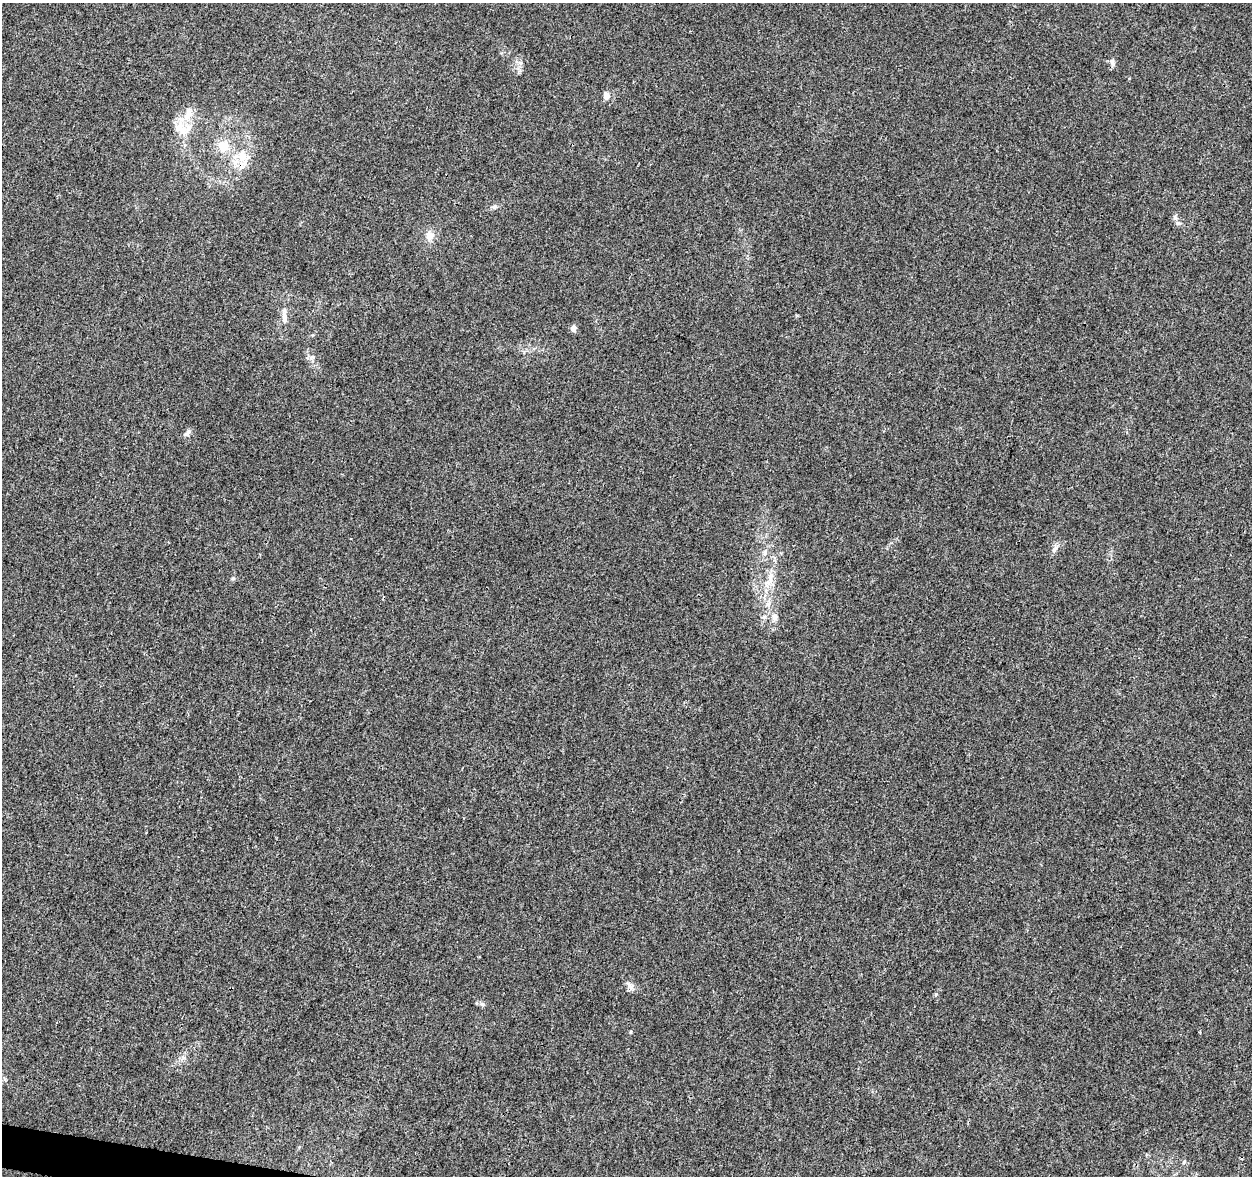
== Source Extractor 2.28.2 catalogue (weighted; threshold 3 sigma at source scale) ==
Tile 7 of 4 x 4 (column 3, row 2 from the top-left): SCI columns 2503-3752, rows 2574-3747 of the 5013 x 5207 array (HDU 1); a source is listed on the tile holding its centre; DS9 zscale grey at full resolution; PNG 1254 x 1178 px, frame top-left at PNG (2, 3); no overlay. Shown black and unused: <1% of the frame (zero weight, under 3 of 4 exposures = <1% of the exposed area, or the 3 px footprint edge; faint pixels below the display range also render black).
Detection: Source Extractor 2.28.2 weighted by HDU 2 'WHT'; one run over the whole footprint, this tile lists its part. Background 0.00629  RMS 0.0027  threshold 0.0124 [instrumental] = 3 sigma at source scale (4.5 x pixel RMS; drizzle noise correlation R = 1.50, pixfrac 1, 0.0396/0.0396 arcsec/px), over >= 5 px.
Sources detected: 24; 3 inside a brighter listed object's ellipse — not listed separately; the other 21 listed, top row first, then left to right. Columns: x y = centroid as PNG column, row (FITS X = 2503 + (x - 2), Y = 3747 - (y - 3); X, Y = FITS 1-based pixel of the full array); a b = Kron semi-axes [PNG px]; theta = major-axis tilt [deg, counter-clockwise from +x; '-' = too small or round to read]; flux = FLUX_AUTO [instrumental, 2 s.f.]
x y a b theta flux
1112 62 9 6 -83 0.89
521 63 7 4 -90 0.67
607 96 12 8 -79 1.4
188 114 21 10 76 3.4
181 128 21 15 -54 5
223 146 17 15 69 5
242 155 19 14 -72 5.1
495 207 7 6 - 0.68
1175 218 8 6 -55 0.87
429 236 13 11 84 2.4
284 317 23 6 -88 2.1
573 328 7 5 72 1.5
311 357 7 5 0 0.66
187 433 12 6 44 1.1
1055 549 11 6 57 1
233 578 5 4 - 0.39
769 579 29 10 63 4.9
775 617 10 9 - 1.4
630 986 13 6 -57 1.3
482 1004 6 5 - 0.54
1184 1162 6 3 71 0.35
Unlisted compact peaks at least as high as the median listed source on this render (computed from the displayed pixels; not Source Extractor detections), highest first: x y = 936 994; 631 1032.